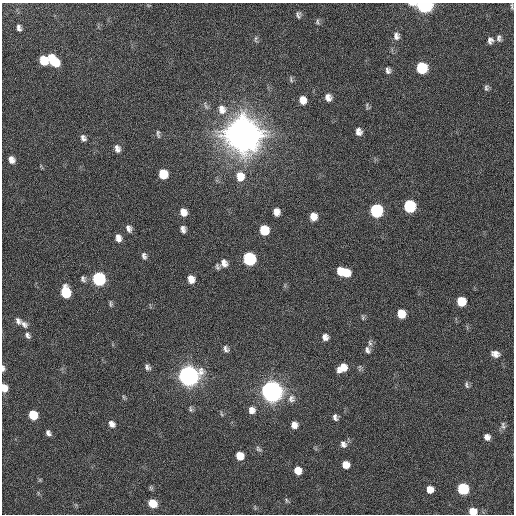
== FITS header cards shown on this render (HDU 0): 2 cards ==
NAXIS1  =                  512 / Axis length
NAXIS2  =                  512 / Axis length

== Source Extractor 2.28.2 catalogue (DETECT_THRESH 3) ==
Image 512 x 512 px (HDU 0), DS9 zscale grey, 1 PNG px = 1 image px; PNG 516 x 516 px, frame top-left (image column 1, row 512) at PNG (2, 3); no overlay
Background 41.7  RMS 6.8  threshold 20.4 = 3 sigma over >= 5 px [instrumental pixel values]
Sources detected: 90; all 90 listed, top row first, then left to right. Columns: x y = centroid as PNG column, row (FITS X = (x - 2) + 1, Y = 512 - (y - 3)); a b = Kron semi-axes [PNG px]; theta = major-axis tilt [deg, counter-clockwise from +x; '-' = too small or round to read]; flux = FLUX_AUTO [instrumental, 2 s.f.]
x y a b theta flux
412 4 7 3 -2 2.6e+03
425 5 8 6 -2 1.2e+05
512 6 8 3 -83 7.3e+02
298 15 9 6 -83 1.3e+03
317 22 10 5 -88 1.1e+03
19 28 6 4 -74 1.6e+03
396 36 10 8 -82 2.2e+03
499 38 9 6 -82 1.4e+03
256 39 10 5 85 1.1e+03
490 40 8 6 89 1.7e+03
44 60 8 6 -69 9.8e+03
53 60 13 7 -47 1.3e+04
422 68 8 7 - 2.8e+04
388 70 9 6 -78 1.6e+03
291 79 10 4 -73 9.2e+02
486 88 8 6 90 1.1e+03
328 97 9 8 - 2.9e+03
303 100 8 7 - 4.5e+03
367 107 10 5 -70 9.7e+02
222 109 14 11 -74 5.0e+03
358 132 8 6 -74 2.8e+03
158 134 10 4 -81 9.6e+02
242 134 11 10 - 2.9e+06
83 138 9 6 -65 1.7e+03
117 149 9 7 -76 2.4e+03
11 160 8 6 -63 3.1e+03
163 174 8 7 - 1.2e+04
240 176 11 9 -80 6.9e+03
410 206 8 7 - 4.0e+04
376 210 8 8 - 5.7e+04
183 212 9 7 -68 4.0e+03
276 212 7 6 - 3.4e+03
313 216 9 7 -81 4.4e+03
129 228 9 6 -66 2.0e+03
183 229 8 5 -75 1.9e+03
264 230 8 7 - 1.4e+04
118 238 8 6 -76 2.9e+03
144 256 9 6 -77 1.5e+03
249 259 8 7 - 5.5e+04
224 263 10 9 - 3.0e+03
217 267 9 5 -69 1.1e+03
340 271 8 5 -82 5.2e+03
345 272 9 8 - 8.6e+03
83 279 8 6 -69 1.3e+03
99 279 8 7 - 6.2e+04
191 279 8 6 -71 4.3e+03
66 292 9 7 -78 1.9e+04
461 301 7 7 - 1.2e+04
110 304 8 4 -84 8.8e+02
401 314 8 7 - 8.1e+03
363 317 8 5 -88 8.4e+02
18 321 10 6 -61 1.8e+03
24 324 13 7 -48 2.3e+03
27 335 9 6 -58 1.6e+03
325 337 8 7 - 2.3e+03
370 343 9 5 -83 1.3e+03
226 349 9 6 -58 1.6e+03
367 350 9 7 -64 1.7e+03
495 354 10 7 -18 3.1e+03
147 367 8 6 -51 1.5e+03
3 368 8 4 -89 1.3e+03
342 368 10 7 36 5.8e+03
188 375 9 8 - 4.8e+05
467 385 10 5 -79 1.1e+03
4 388 7 6 - 5.5e+03
272 391 9 8 - 5.5e+05
124 397 6 5 - 6.9e+02
291 399 12 11 - 3.2e+03
191 409 8 5 -82 1.0e+03
252 410 9 8 - 3.2e+03
221 414 8 3 -76 5.6e+02
33 415 7 6 - 1.2e+04
335 417 8 5 -69 1.5e+03
112 424 8 7 - 2.5e+03
294 425 7 7 - 3.1e+03
503 425 11 6 -88 1.5e+03
48 433 6 5 - 1.5e+03
487 437 6 6 - 2.4e+03
343 444 9 7 -56 2.2e+03
258 449 9 6 -37 1.1e+03
240 456 7 6 - 6.7e+03
346 465 7 6 - 4.6e+03
298 470 7 6 - 5.8e+03
40 480 5 4 - 5.7e+02
151 488 7 5 -75 7.4e+02
430 489 7 7 - 4.6e+03
463 489 7 7 - 3.1e+04
286 500 7 5 -56 7.6e+02
152 503 7 6 - 1.0e+04
473 511 7 6 - 6.9e+03
At the frame edge (FLAGS 8, measured only in part): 6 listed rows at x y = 412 4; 425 5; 512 6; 3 368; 4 388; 473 511